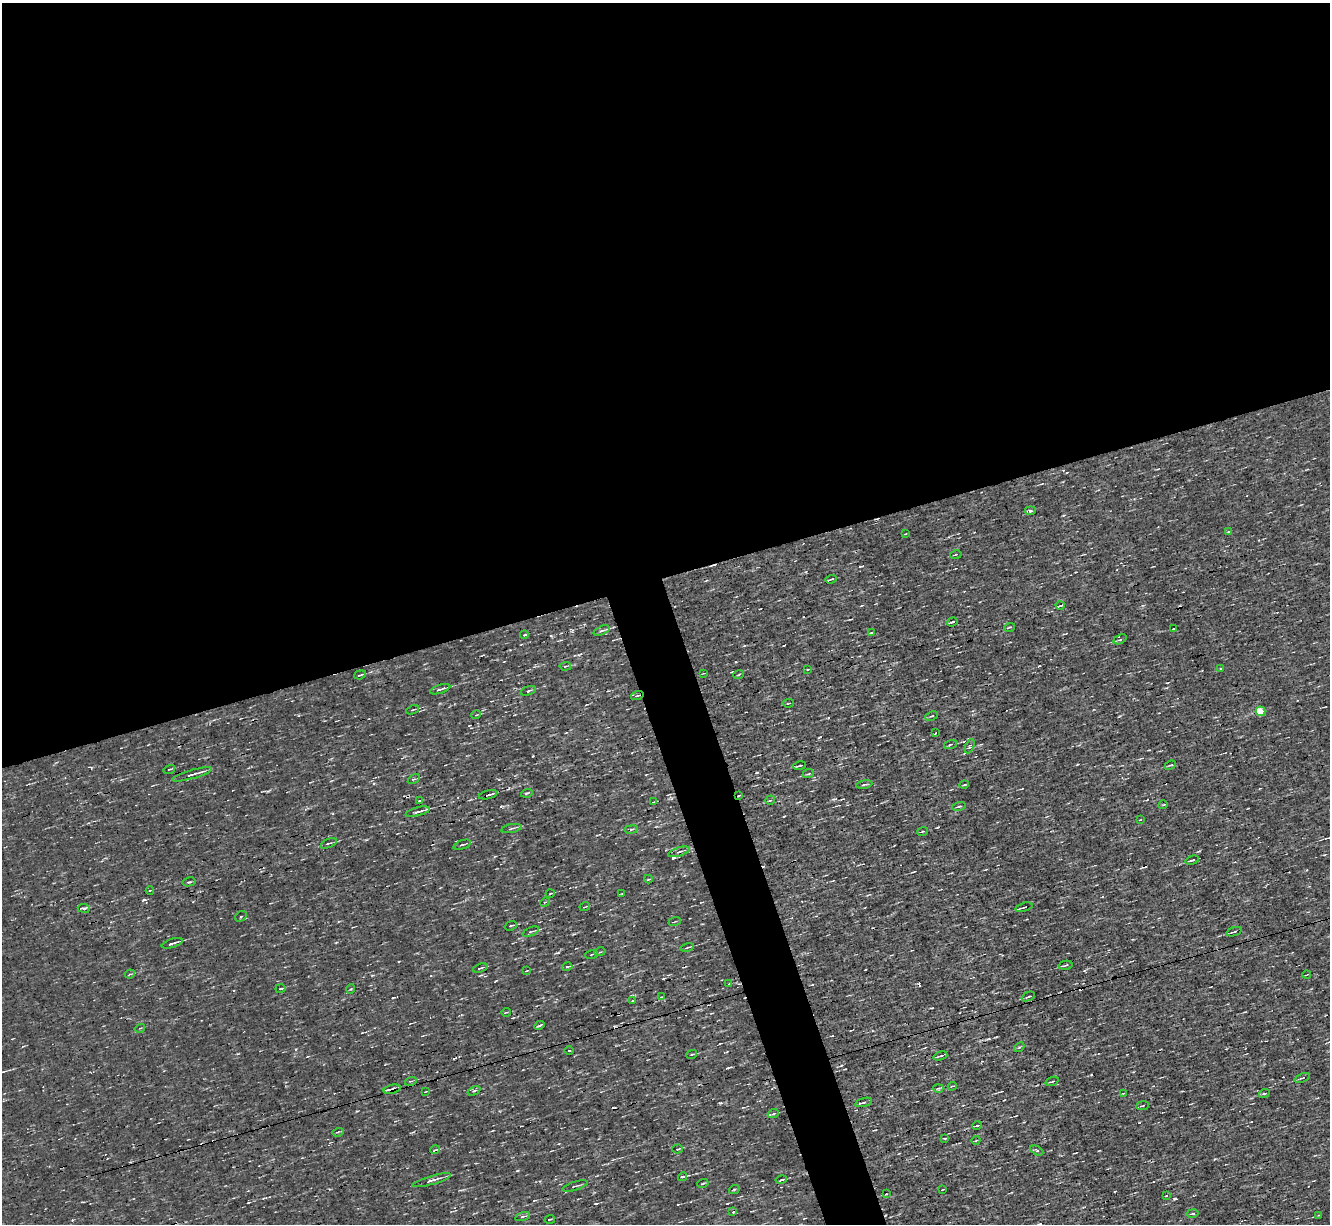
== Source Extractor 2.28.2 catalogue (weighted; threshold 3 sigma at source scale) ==
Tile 2 of 4 x 4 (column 2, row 1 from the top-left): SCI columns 1329-2656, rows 3923-5144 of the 5312 x 5277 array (HDU 1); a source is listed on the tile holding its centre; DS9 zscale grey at full resolution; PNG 1332 x 1226 px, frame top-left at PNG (2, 3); each listed source drawn as its Kron ellipse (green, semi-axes under 4 px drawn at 4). Shown black and unused: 50% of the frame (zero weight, under 3 of 4 exposures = <1% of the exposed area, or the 3 px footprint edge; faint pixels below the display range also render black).
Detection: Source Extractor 2.28.2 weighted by HDU 2 'WHT'; one run over the whole footprint, this tile lists its part. Background 3.45e-04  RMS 0.044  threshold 0.199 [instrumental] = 3 sigma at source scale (4.5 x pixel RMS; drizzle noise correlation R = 1.50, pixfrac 1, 0.05/0.05 arcsec/px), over >= 5 px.
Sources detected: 139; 11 cosmic-ray / hot-pixel residue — neither listed nor drawn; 2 inside a brighter listed object's ellipse — not listed separately; the other 126 listed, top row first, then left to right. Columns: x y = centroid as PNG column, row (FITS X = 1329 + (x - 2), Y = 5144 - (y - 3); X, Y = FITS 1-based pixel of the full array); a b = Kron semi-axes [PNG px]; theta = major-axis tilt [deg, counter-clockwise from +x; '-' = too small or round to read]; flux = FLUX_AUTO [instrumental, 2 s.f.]
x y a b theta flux
1030 511 5 4 - 9.9
1228 531 3 3 - 9.4
905 534 4 2 - 2.9
956 555 6 3 12 4.2
831 579 6 2 18 7.4
1060 606 4 3 - 5.7
952 622 5 3 - 6.9
1009 627 5 3 - 4.8
1173 629 2 2 - 3.3
602 631 8 4 23 12
871 633 3 2 - 3.5
524 635 4 2 - 4.5
1120 639 7 4 26 9.5
565 666 6 2 5 4.1
1221 669 3 3 - 13
808 670 3 2 - 5
703 674 3 2 - 2.8
739 674 5 2 - 3.9
360 675 6 2 17 6.6
440 689 10 3 17 15
528 691 8 4 19 8.2
637 696 6 3 18 7.5
788 703 5 2 - 3.1
412 710 6 3 22 5.5
1260 711 5 4 - 190
476 715 5 3 - 3.7
931 716 6 3 25 5.3
935 733 3 2 - 2.9
950 744 7 3 19 6.2
970 746 7 4 66 7.3
1170 765 6 3 23 5.8
800 766 7 2 10 6.5
169 769 6 3 19 5.5
192 774 20 3 16 22
808 774 6 3 18 5.5
414 779 6 4 33 5.9
864 785 8 2 10 5.9
964 785 5 3 - 4.9
527 793 6 3 17 6.2
488 795 9 3 14 9
739 795 4 2 - 3.9
770 800 5 4 - 5.7
420 801 4 4 - 5.2
654 802 4 2 - 4
1163 805 4 3 - 3.3
959 806 7 3 14 6.6
418 812 12 3 15 18
1140 820 3 2 - 2.7
511 828 10 3 11 8.1
631 829 7 3 9 6.3
923 831 5 2 - 4
328 843 9 3 20 8
462 845 9 3 18 7.5
679 852 11 4 17 14
1192 860 7 3 17 7.9
648 879 4 3 - 4.3
189 882 7 3 12 6.8
150 890 4 3 - 5.6
622 893 4 2 - 3.1
550 894 4 3 - 3.7
545 902 5 3 - 4.6
585 907 5 2 - 3.8
1024 907 9 3 17 7.2
84 908 6 3 -7 8.1
241 916 6 4 36 6.9
675 922 6 2 21 3.6
511 926 6 3 19 6.4
531 932 8 4 23 7.8
1234 932 8 3 20 8.1
172 943 11 2 17 15
687 947 7 2 11 6.8
600 952 5 3 - 4.8
591 954 6 3 19 4.8
1065 965 7 3 13 9
567 967 5 3 - 7.5
480 968 7 3 18 8
527 970 4 2 - 3.2
130 974 5 3 - 4.3
1307 975 4 2 - 3.7
729 984 3 2 - 4.1
280 988 5 2 - 5.5
351 989 5 3 - 4.2
661 997 3 2 - 3
1028 997 7 3 25 6.4
632 1001 4 3 - 4.1
506 1012 5 3 - 3.6
539 1025 5 2 - 6.2
140 1028 5 3 - 4.3
1019 1047 5 4 - 5.6
569 1051 5 3 - 3.8
692 1054 5 3 - 4.4
940 1056 7 2 18 7.4
1302 1078 8 3 23 6.3
411 1081 6 3 16 5.9
1052 1081 7 2 19 6.2
952 1086 5 2 - 3.7
938 1088 5 3 - 6.7
392 1089 9 4 13 12
426 1091 4 2 - 2.8
474 1091 6 4 27 7.5
1123 1093 3 2 - 3
1264 1094 5 3 - 4.5
863 1102 9 3 16 9.3
1142 1106 6 2 8 5.4
773 1114 5 3 - 5.1
977 1125 5 2 - 7.4
338 1132 6 3 15 5.7
944 1138 4 3 - 3.6
976 1140 4 2 - 3.4
678 1149 5 4 - 5
435 1150 5 3 - 5.5
1037 1150 7 4 -27 8.2
682 1177 4 3 - 8.1
431 1180 20 4 16 25
781 1180 6 3 12 7.2
703 1183 5 3 - 4
575 1186 13 3 17 10
734 1190 5 3 - 4.8
942 1190 3 2 - 2.5
886 1194 2 2 - 3.3
1166 1196 3 2 - 2.4
733 1212 4 3 - 9
1192 1213 6 3 11 7
1319 1215 3 2 - 3.4
523 1216 8 2 16 6.6
550 1219 5 2 - 6
Overlapping masked pixels (flux is a lower limit): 3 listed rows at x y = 637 696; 739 795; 392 1089
Unlisted compact peaks at least as high as the median listed source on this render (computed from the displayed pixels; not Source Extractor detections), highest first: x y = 1174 1199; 720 1103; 727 1068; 784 816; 551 636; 806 572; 517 1171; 596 1203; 841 1065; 1120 716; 1077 764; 736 662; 296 1049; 1215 1159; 357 1111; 558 952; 572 630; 1199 851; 495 981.